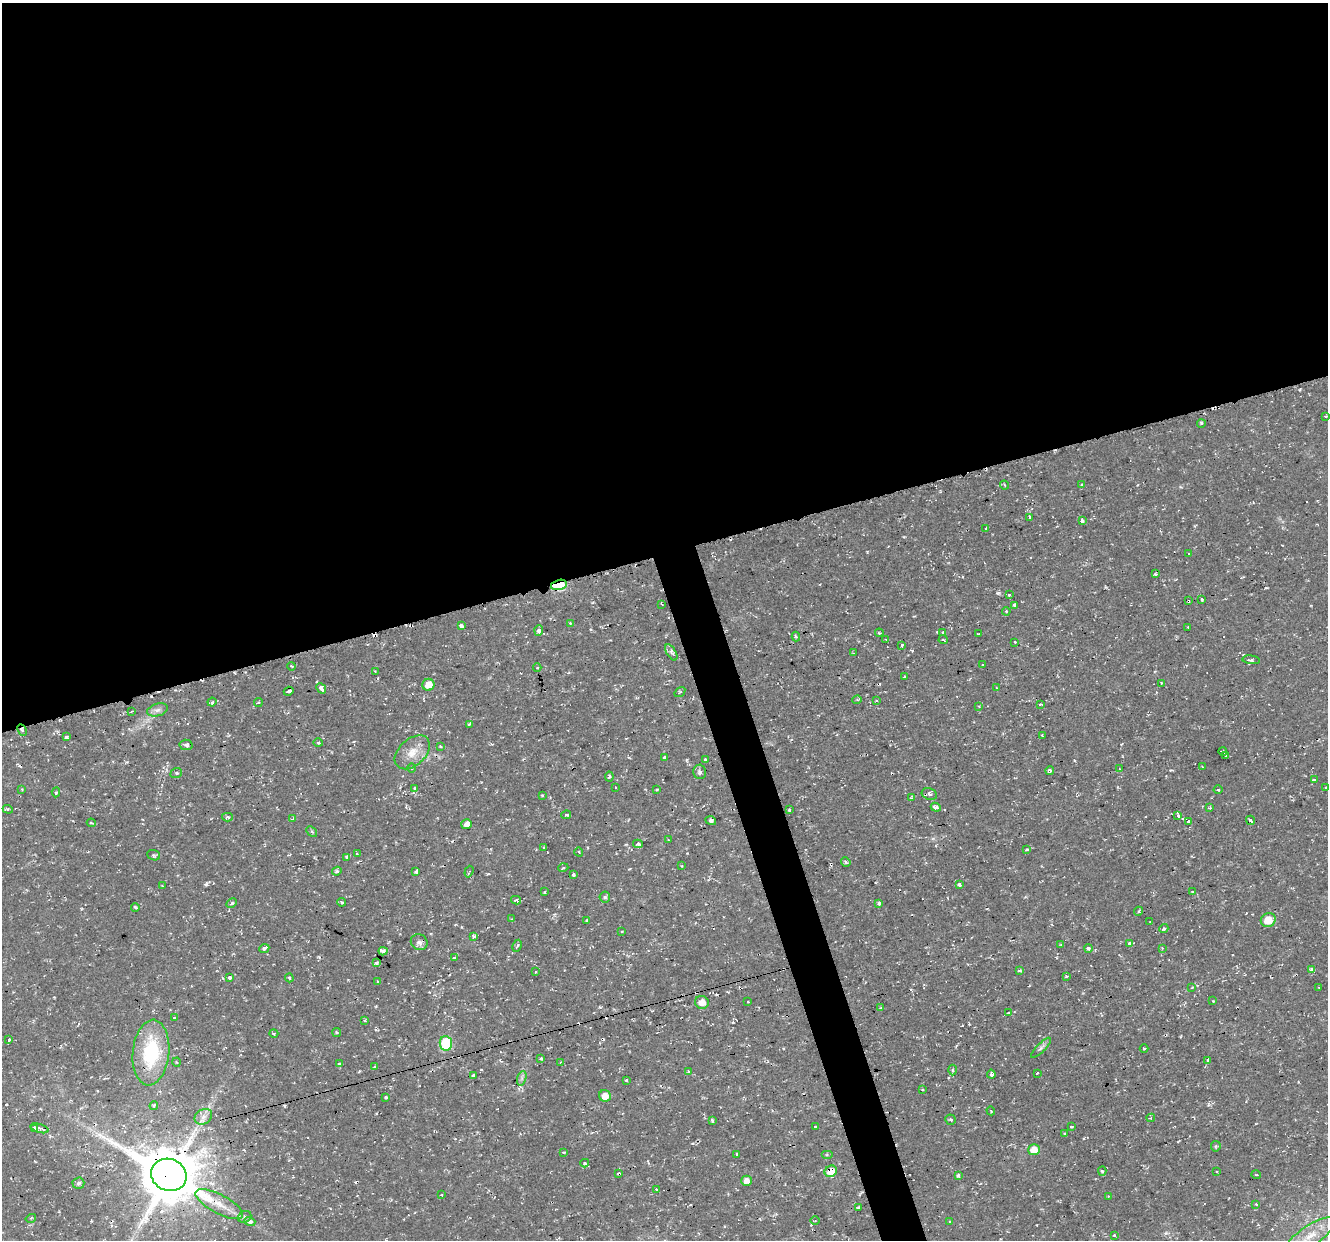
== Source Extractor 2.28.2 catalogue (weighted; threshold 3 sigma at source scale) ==
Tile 2 of 4 x 4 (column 2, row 1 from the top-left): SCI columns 1327-2652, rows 3831-5068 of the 5303 x 5123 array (HDU 1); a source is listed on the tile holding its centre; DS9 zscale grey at full resolution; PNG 1330 x 1242 px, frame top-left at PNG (2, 3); each listed source drawn as its Kron ellipse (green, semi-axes under 4 px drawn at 4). Shown black and unused: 47% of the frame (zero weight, under 2 of 3 exposures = <1% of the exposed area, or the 3 px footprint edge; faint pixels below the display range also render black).
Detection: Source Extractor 2.28.2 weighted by HDU 2 'WHT'; one run over the whole footprint, this tile lists its part. Background 0.0106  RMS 0.0031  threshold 0.0139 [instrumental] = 3 sigma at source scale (4.5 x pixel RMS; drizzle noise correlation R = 1.50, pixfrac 1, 0.0396/0.0396 arcsec/px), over >= 5 px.
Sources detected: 243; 28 cosmic-ray / hot-pixel residue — neither listed nor drawn; the other 215 listed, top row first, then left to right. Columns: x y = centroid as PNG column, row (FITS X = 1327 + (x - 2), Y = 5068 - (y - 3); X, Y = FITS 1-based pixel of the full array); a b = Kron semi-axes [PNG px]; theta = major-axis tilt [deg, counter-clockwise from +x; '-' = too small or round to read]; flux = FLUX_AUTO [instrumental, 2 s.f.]
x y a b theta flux
1326 416 3 2 - 0.32
1201 423 4 3 - 0.36
1082 484 4 3 - 0.3
1005 485 4 4 - 0.48
1030 518 4 3 - 2.2
1082 521 4 3 - 5.7
986 528 4 3 - 0.51
1189 554 3 3 - 0.66
1155 574 3 3 - 0.76
559 585 8 5 13 27
1009 595 3 3 - 0.87
1202 599 4 3 - 0.4
1188 601 4 3 - 0.83
662 604 3 2 - 0.3
1014 605 3 3 - 4.3
1006 611 4 3 - 0.29
570 623 4 4 - 0.55
461 626 4 3 - 2.9
1188 627 4 2 - 0.32
539 630 5 4 - 1.4
943 632 3 3 - 0.79
879 633 4 3 - 0.37
978 634 3 2 - 0.36
796 637 5 3 - 0.59
886 639 4 2 - 0.37
943 639 5 3 - 0.27
1015 642 3 3 - 0.41
902 645 3 3 - 1.2
671 652 9 4 -58 1
854 653 4 2 - 0.56
1251 660 9 4 -7 0.79
983 665 3 3 - 0.64
291 666 4 3 - 0.26
537 667 4 4 - 0.39
375 671 3 2 - 0.27
904 677 3 2 - 0.42
1161 683 3 2 - 0.29
428 685 6 6 - 3.6
321 688 5 3 - 3
997 688 4 3 - 0.31
289 691 5 3 - 2.8
680 692 6 4 34 0.36
857 700 4 4 - 0.39
876 700 3 3 - 0.4
212 702 4 3 - 0.57
258 702 5 3 - 0.34
1040 705 3 3 - 0.91
979 706 3 3 - 0.32
157 710 11 6 16 1.3
132 711 3 2 - 0.24
470 724 4 3 - 0.51
22 730 6 4 -63 0.97
1042 735 3 2 - 0.24
66 737 4 4 - 2.2
318 743 5 3 - 0.32
186 745 6 5 - 0.8
440 747 3 3 - 1.1
1223 751 4 3 - 0.83
412 752 20 13 42 4.7
1226 756 3 3 - 0.86
664 758 4 3 - 1.7
705 759 3 3 - 0.61
1202 767 4 3 - 0.33
411 768 4 3 - 0.32
1119 769 4 3 - 0.35
1050 771 4 3 - 1.3
700 772 7 6 - 0.91
176 773 6 5 - 0.59
609 777 5 4 - 0.88
1314 779 3 3 - 24
414 788 3 3 - 0.44
616 788 3 3 - 0.46
1326 788 3 3 - 0.88
22 789 3 3 - 0.25
657 790 4 2 - 0.33
1218 790 4 3 - 0.33
56 792 5 4 - 0.46
929 794 8 5 -21 1.3
542 795 3 2 - 0.42
911 798 3 3 - 0.29
936 807 5 3 - 1.5
1210 808 4 3 - 0.37
8 809 5 4 - 0.48
789 810 3 3 - 0.96
566 815 5 4 - 0.56
1178 815 4 3 - 1.7
227 817 5 3 - 0.83
293 819 3 3 - 0.87
1251 820 5 3 - 2.7
711 821 5 4 - 0.67
1188 821 3 3 - 0.9
91 823 4 3 - 0.49
467 824 5 5 - 2.1
312 831 6 4 -44 0.48
668 840 2 2 - 0.27
638 844 5 4 - 0.69
544 848 3 2 - 0.62
1026 850 4 3 - 2
579 852 4 3 - 0.24
357 854 4 3 - 0.5
154 855 7 5 -20 0.56
346 857 3 3 - 0.45
846 862 5 4 - 0.48
682 866 3 2 - 0.32
563 868 5 3 - 0.34
337 871 5 4 - 0.56
416 872 4 3 - 1.1
469 872 6 3 72 0.48
574 875 3 3 - 0.46
959 885 3 3 - 0.82
162 886 3 3 - 0.26
545 892 3 2 - 0.37
1192 892 3 2 - 0.25
605 897 5 5 - 0.58
516 900 5 3 - 0.58
341 902 4 3 - 0.41
232 903 5 4 - 0.48
879 904 3 3 - 3.4
135 907 4 3 - 0.61
1138 911 5 4 - 0.45
512 919 4 2 - 0.25
587 920 3 3 - 1.2
1268 920 7 7 - 5.3
1150 922 2 2 - 0.23
1164 929 4 3 - 0.92
622 932 3 2 - 0.34
474 936 4 3 - 1.6
419 942 8 7 - 1.4
1129 943 4 3 - 1.4
1061 944 3 3 - 0.27
517 946 6 3 64 0.69
264 948 5 3 - 1.1
1088 948 4 3 - 1.3
1162 948 3 3 - 0.28
383 951 4 4 - 1
454 958 3 3 - 1.5
376 963 4 3 - 0.73
1312 969 4 3 - 2
1019 970 4 3 - 0.52
536 972 3 3 - 0.44
229 977 3 3 - 4
1066 977 4 2 - 0.26
289 978 4 3 - 0.43
378 982 3 3 - 0.42
1319 987 2 2 - 0.27
1192 988 4 3 - 0.27
1213 1001 2 2 - 0.27
702 1002 7 6 - 2.5
748 1002 2 2 - 0.27
881 1008 3 2 - 0.32
1009 1013 4 3 - 0.45
174 1018 3 3 - 0.73
365 1020 4 3 - 0.34
337 1032 5 3 - 0.33
274 1034 4 3 - 0.39
8 1040 3 3 - 3
446 1043 7 6 - 22
1041 1048 13 4 45 0.97
1144 1048 4 3 - 0.25
151 1053 33 18 84 21
541 1059 3 3 - 0.54
1208 1060 4 3 - 1
177 1062 4 3 - 0.3
560 1062 4 3 - 0.44
340 1064 3 3 - 3.2
375 1067 3 3 - 0.53
953 1070 5 3 - 0.41
688 1072 3 3 - 0.85
1037 1073 3 2 - 0.43
991 1074 4 4 - 0.86
473 1075 3 3 - 4.6
522 1078 7 4 72 0.81
626 1080 3 2 - 0.4
923 1090 3 2 - 0.29
605 1096 6 5 - 2.8
386 1097 3 3 - 0.89
154 1106 4 4 - 0.74
991 1111 4 3 - 0.29
203 1117 9 7 33 1.7
1151 1118 4 4 - 0.79
712 1120 4 3 - 0.59
951 1120 5 5 - 0.64
815 1126 3 3 - 0.84
1071 1126 3 3 - 1.8
34 1128 4 4 - 4.5
39 1128 9 4 -16 1.3
1064 1133 3 3 - 0.34
1216 1146 5 5 - 0.41
1034 1150 6 5 - 3.7
564 1152 4 3 - 0.3
736 1154 3 3 - 1
827 1155 6 4 0 0.4
585 1163 4 3 - 0.48
831 1171 6 5 - 5
1102 1171 4 4 - 0.59
1216 1172 3 3 - 0.62
619 1174 3 3 - 1.4
169 1175 18 16 -24 2000
958 1175 3 3 - 1.3
1256 1175 5 3 - 0.25
746 1181 5 5 - 2.4
78 1183 6 5 - 0.81
656 1190 3 3 - 1.7
442 1195 4 2 - 0.19
1108 1196 3 3 - 0.28
219 1204 26 9 -28 5.3
1256 1204 4 3 - 0.38
858 1208 4 3 - 0.46
245 1217 7 5 22 0.81
31 1218 5 3 - 0.39
815 1220 4 3 - 0.3
250 1221 5 4 - 1.6
950 1222 3 3 - 0.76
1114 1235 3 3 - 0.81
1310 1236 29 10 34 6.6
Overlapping masked pixels (flux is a lower limit): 7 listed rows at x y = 559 585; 1188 601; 22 730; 151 1053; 831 1171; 619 1174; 169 1175
Unlisted compact peaks at least as high as the median listed source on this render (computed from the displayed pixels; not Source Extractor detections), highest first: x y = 206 884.